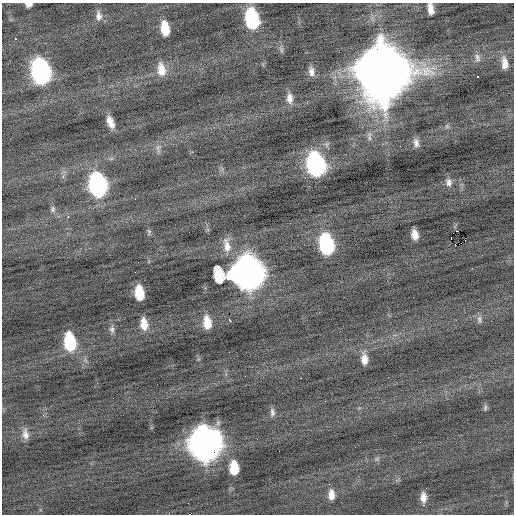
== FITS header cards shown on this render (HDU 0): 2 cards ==
NAXIS1  =                  512 / Axis length
NAXIS2  =                  512 / Axis length

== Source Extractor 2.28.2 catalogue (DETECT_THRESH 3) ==
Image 512 x 512 px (HDU 0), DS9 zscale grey, 1 PNG px = 1 image px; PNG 516 x 516 px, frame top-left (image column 1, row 512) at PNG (2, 3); no overlay
Background -0.0675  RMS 0.77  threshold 2.32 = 3 sigma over >= 5 px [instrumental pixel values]
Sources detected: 53; all 53 listed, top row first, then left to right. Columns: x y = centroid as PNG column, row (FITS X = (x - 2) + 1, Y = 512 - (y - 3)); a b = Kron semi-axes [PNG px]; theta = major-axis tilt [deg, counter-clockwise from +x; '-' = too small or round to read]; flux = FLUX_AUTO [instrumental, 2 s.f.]
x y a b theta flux
29 4 6 4 0 240
431 9 10 5 -82 440
99 16 13 8 -85 310
252 19 15 9 -81 6000
165 29 13 7 -82 1100
15 39 3 3 - 200
282 50 10 4 -85 130
477 58 13 8 -83 260
505 63 15 7 -83 460
161 69 17 10 -81 680
311 71 12 7 -78 320
382 71 21 17 -81 510000
41 72 17 11 -80 15000
477 76 2 2 - 57
289 98 14 8 -83 420
110 122 14 7 -68 510
447 126 7 4 72 89
416 143 12 7 -78 270
158 148 13 6 90 220
316 165 16 11 -79 12000
449 182 11 9 -78 270
98 185 16 10 -80 13000
135 199 2 2 - 36
53 209 9 6 81 140
68 217 2 2 - 460
458 231 2 2 - 650
149 232 8 5 88 98
415 235 9 6 -81 450
451 238 4 2 - 490
326 244 15 10 -80 6000
455 244 3 2 - 85
227 245 22 10 -81 620
248 273 19 18 - 64000
139 293 13 7 -82 1300
413 297 2 2 - 27
479 319 11 6 -81 180
230 320 3 3 - 180
207 323 14 8 -83 790
144 324 13 8 -83 660
112 329 11 7 -80 200
70 342 16 9 -82 3000
364 359 12 7 -86 480
485 408 8 5 72 100
272 412 11 6 -86 180
25 434 14 8 -81 350
205 444 17 14 -86 69000
377 459 7 4 71 90
234 468 12 8 -87 1300
331 495 12 7 89 420
423 497 10 6 90 350
188 503 2 2 - 37
423 505 3 2 - 270
190 514 3 2 - 1700
At the frame edge (FLAGS 8, measured only in part): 3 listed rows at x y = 29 4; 431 9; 190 514